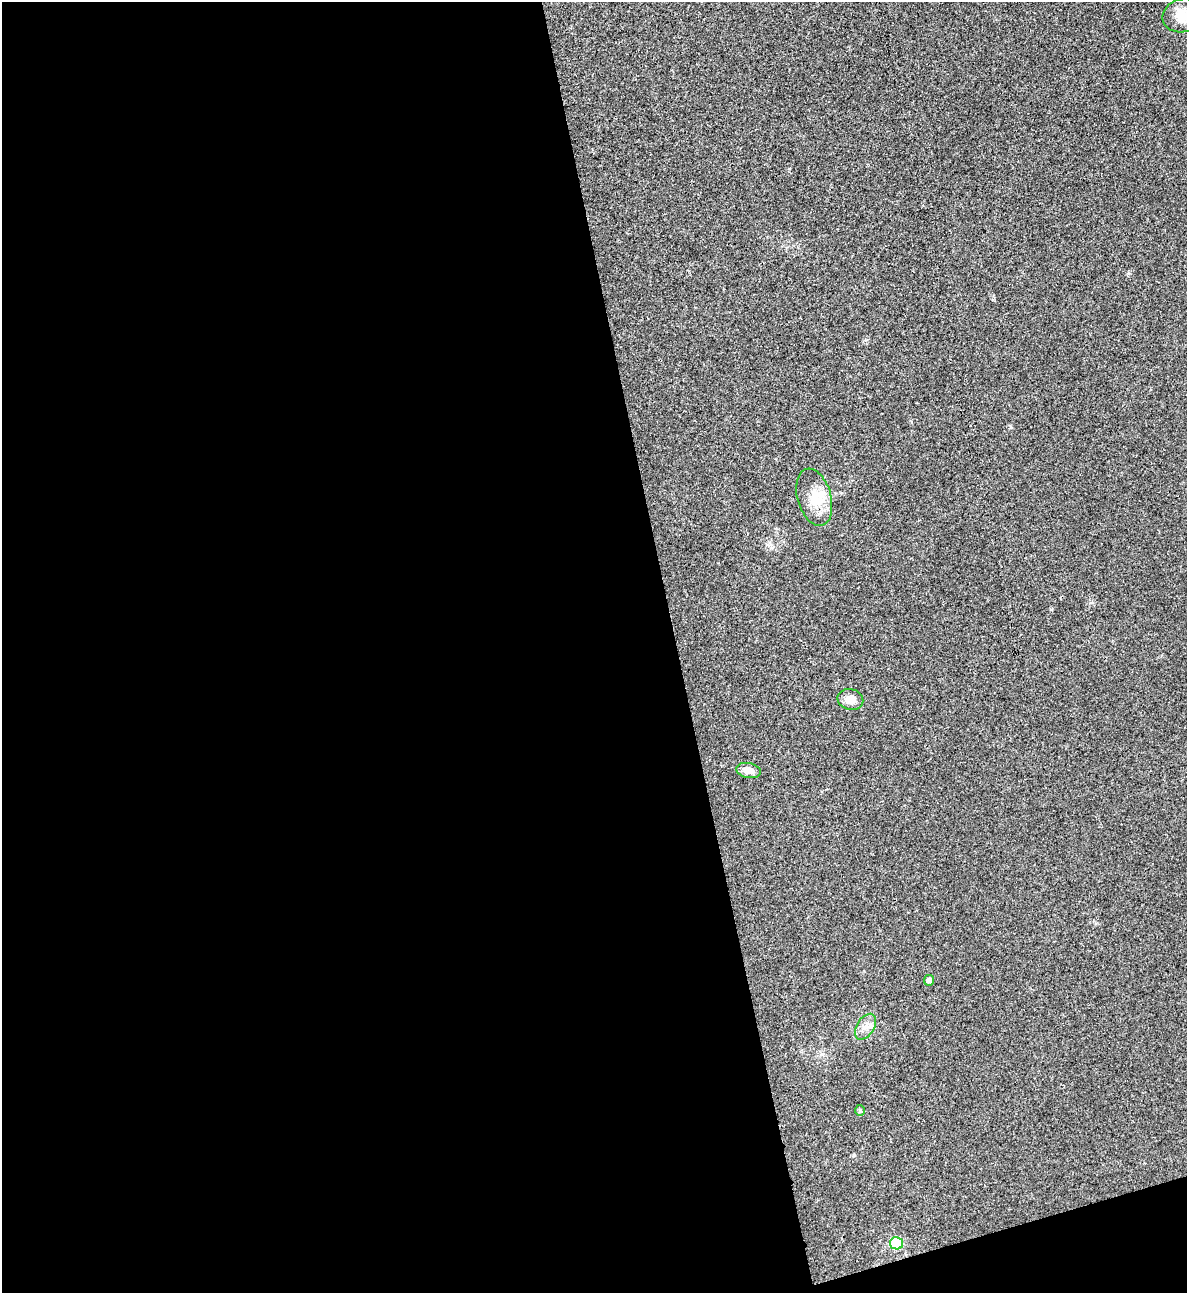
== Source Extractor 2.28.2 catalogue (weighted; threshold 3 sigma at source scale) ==
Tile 13 of 4 x 4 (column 1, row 4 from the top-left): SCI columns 266-1450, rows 2-1292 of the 5151 x 5169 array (HDU 1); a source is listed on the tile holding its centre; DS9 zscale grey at full resolution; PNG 1189 x 1295 px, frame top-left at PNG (2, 2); each listed source drawn as its Kron ellipse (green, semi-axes under 4 px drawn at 4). Shown black and unused: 59% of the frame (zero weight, under 3 of 4 exposures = <1% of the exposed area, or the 3 px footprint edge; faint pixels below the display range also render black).
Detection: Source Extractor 2.28.2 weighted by HDU 2 'WHT'; one run over the whole footprint, this tile lists its part. Background 0.031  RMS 0.0046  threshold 0.0208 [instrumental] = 3 sigma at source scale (4.5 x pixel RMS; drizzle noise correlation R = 1.50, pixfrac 1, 0.05/0.05 arcsec/px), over >= 5 px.
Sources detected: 8; all 8 listed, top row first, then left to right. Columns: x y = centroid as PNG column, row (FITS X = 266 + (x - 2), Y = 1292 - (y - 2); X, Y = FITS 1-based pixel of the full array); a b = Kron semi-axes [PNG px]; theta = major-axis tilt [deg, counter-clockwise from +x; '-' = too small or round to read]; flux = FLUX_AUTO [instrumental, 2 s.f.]
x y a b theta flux
1183 15 20 16 17 8.3
814 497 29 17 -74 11
850 699 13 10 -13 3.9
749 771 13 7 -10 4.1
929 980 5 5 - 1.9
865 1027 14 8 58 3.5
860 1110 5 5 - 0.7
897 1243 7 6 - 17
Isophote crosses this tile's border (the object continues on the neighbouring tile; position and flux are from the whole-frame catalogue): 1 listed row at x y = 1183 15